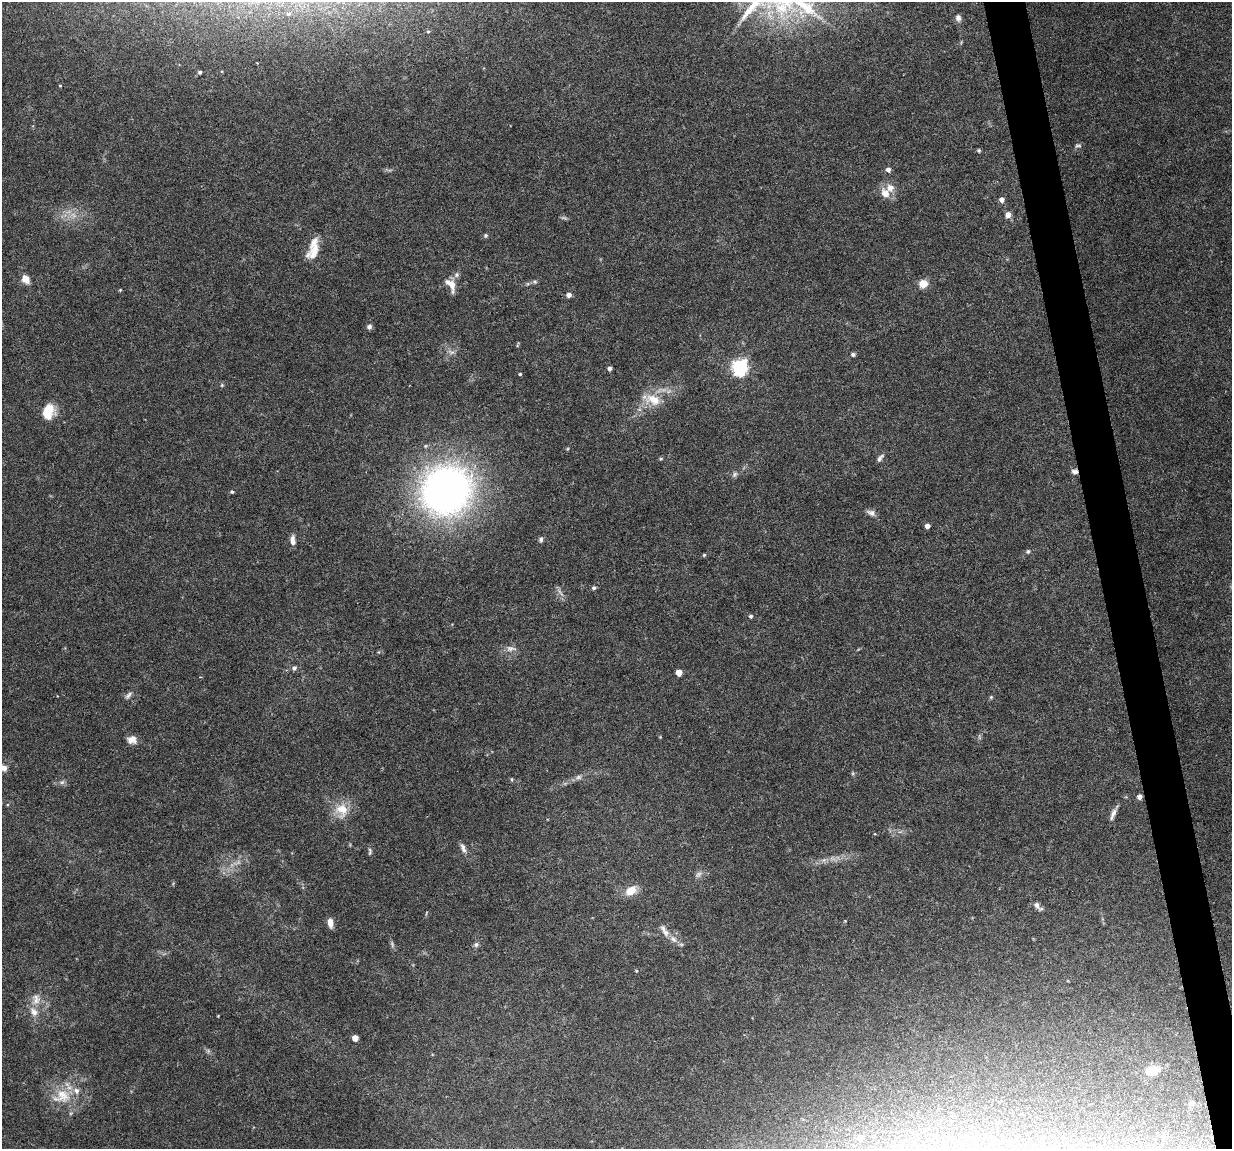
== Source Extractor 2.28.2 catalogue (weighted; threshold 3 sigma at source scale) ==
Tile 6 of 4 x 4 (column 2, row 2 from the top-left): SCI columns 1231-2460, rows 2330-3476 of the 4923 x 4704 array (HDU 1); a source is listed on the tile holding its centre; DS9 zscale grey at full resolution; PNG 1234 x 1151 px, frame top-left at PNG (2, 2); no overlay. Shown black and unused: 3% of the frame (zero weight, under 4 of 8 exposures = <1% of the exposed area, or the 3 px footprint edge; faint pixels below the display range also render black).
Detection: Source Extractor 2.28.2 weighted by HDU 2 'WHT'; one run over the whole footprint, this tile lists its part. Background 0.0186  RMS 0.0013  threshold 0.00538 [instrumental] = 3 sigma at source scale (4.09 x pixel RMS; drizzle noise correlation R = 1.36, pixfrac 0.8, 0.0396/0.0396 arcsec/px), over >= 5 px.
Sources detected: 86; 6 too faint to see at this stretch — not listed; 5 inside a brighter listed object's ellipse — not listed separately; the other 75 listed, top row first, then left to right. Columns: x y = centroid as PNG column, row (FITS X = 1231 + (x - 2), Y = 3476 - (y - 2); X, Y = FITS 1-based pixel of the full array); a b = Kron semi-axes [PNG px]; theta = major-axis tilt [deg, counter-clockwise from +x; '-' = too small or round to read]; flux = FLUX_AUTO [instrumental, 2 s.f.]
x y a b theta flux
958 18 9 6 -80 0.49
428 31 4 3 - 0.11
200 72 4 4 - 0.24
60 86 4 3 - 0.097
1078 146 9 5 4 0.28
979 150 5 5 - 0.2
888 170 5 5 - 0.49
885 193 14 10 -58 1.3
1002 200 5 5 - 0.71
1008 215 6 6 - 0.83
486 235 5 5 - 0.21
314 252 25 14 55 2
456 275 8 7 - 0.4
26 279 10 7 -51 1.2
535 282 6 5 - 0.22
923 284 5 5 - 4.3
451 285 18 9 -58 1.3
120 290 5 3 - 0.11
569 295 6 5 - 0.49
369 327 7 6 - 0.33
518 345 8 2 69 0.12
853 354 5 4 - 0.29
740 367 7 6 - 36
609 368 4 4 - 0.4
520 374 3 3 - 0.14
222 385 5 4 - 0.15
653 400 23 14 -15 2.7
48 411 14 10 71 3.6
880 458 12 5 52 0.41
661 459 5 3 - 0.14
1075 471 9 7 -7 0.48
446 490 54 50 38 60
232 492 5 4 - 0.19
871 513 12 7 -20 0.52
927 526 5 5 - 0.46
293 540 13 6 -86 0.69
541 540 7 5 78 0.3
1028 551 6 5 - 0.23
704 555 5 4 - 0.15
594 588 5 5 - 0.25
560 592 14 4 -56 0.43
751 616 5 5 - 0.25
511 648 16 8 0 0.75
294 668 7 5 41 0.33
679 673 5 5 - 1.6
128 695 12 5 51 0.4
991 697 6 4 46 0.16
979 737 7 4 -71 0.21
132 740 11 9 -1 0.87
2 767 16 8 -34 1.1
853 773 6 4 72 0.16
578 777 10 6 11 0.46
512 779 5 3 - 0.14
62 782 8 6 13 0.34
1139 797 6 5 - 0.51
342 810 18 16 -90 2.6
1113 814 18 6 67 0.68
463 848 14 6 -68 0.53
370 851 10 5 87 0.27
631 890 10 7 36 2.4
1037 905 11 7 -57 0.51
845 921 3 3 - 0.12
330 923 9 5 -83 1
665 932 13 7 -58 0.81
392 944 10 4 -75 0.28
476 945 7 6 - 0.3
636 971 4 3 - 0.15
36 999 17 11 80 1.4
355 1038 5 4 - 1.2
1150 1070 10 7 21 2
62 1096 29 21 15 3.9
1191 1103 8 5 19 0.29
860 1138 7 6 - 0.93
974 1139 7 7 - 0.79
1099 1147 8 6 -13 0.48
Overlapping masked pixels (flux is a lower limit): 2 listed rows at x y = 1075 471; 1139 797
Isophote crosses this tile's border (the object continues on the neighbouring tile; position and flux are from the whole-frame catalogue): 1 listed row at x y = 2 767